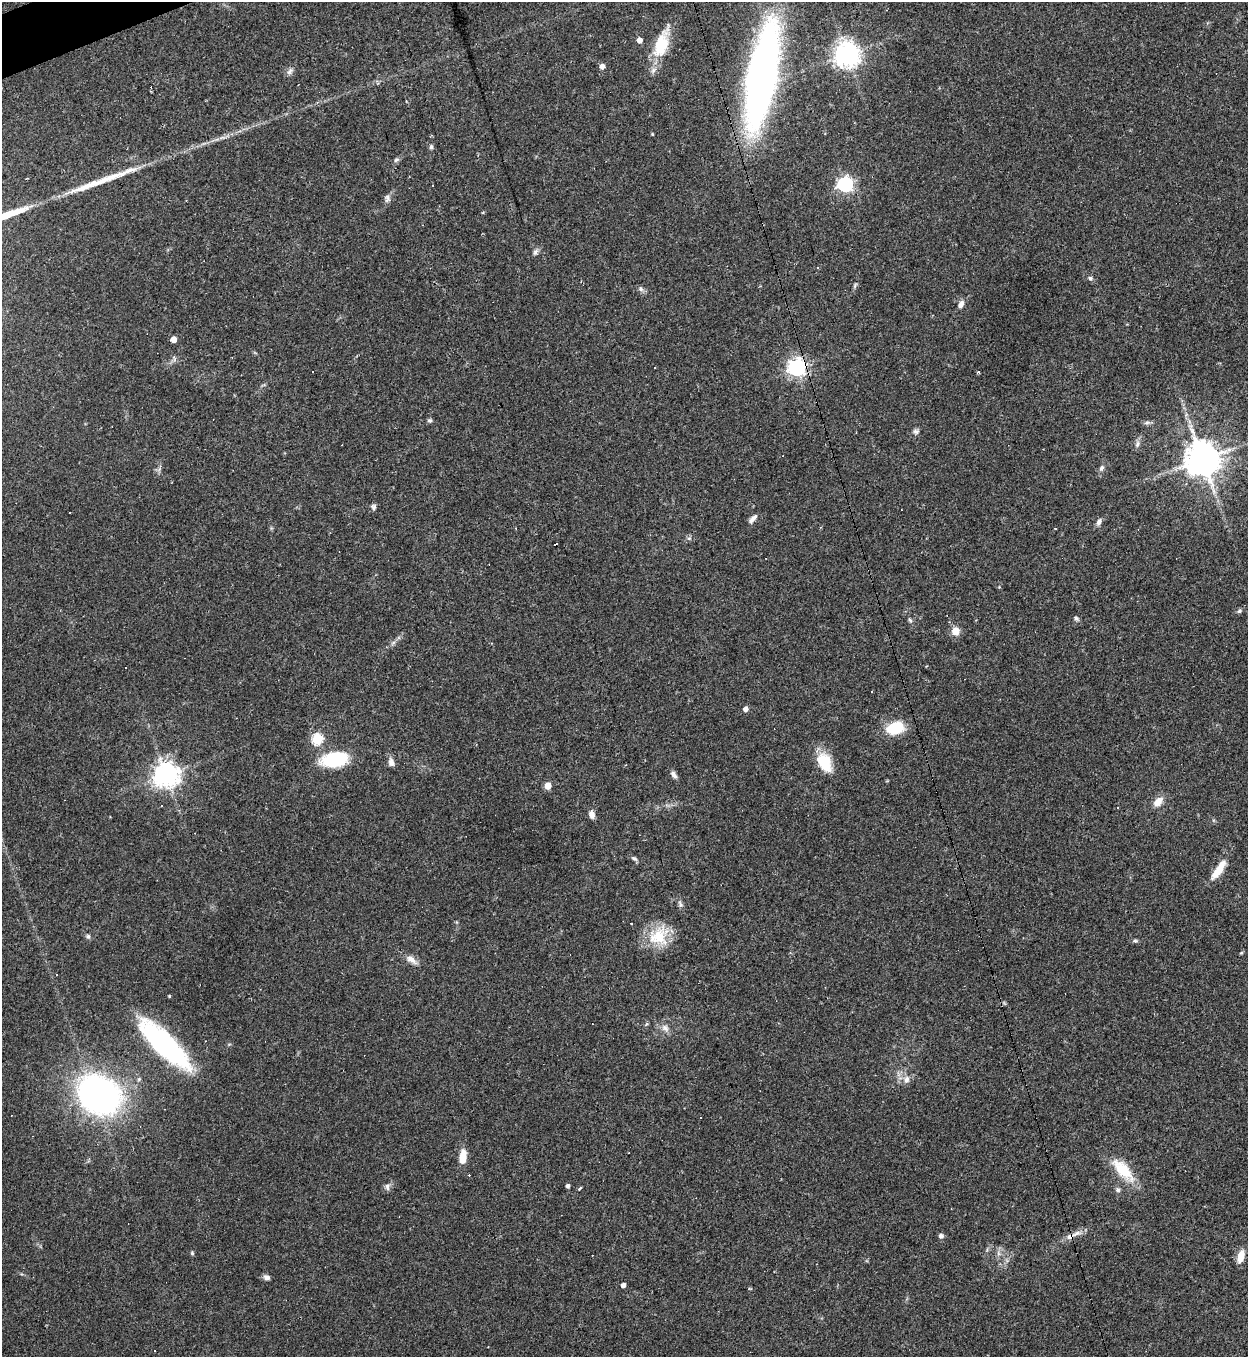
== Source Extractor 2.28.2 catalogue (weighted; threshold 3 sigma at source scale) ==
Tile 11 of 4 x 4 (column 3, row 3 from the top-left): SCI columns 2641-3886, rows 1356-2710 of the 5405 x 5420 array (HDU 1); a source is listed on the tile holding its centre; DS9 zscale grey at full resolution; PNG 1250 x 1359 px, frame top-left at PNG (2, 2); no overlay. Shown black and unused: <1% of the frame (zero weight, under 2 of 3 exposures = <1% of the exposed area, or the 3 px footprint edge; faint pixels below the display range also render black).
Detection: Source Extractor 2.28.2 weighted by HDU 2 'WHT'; one run over the whole footprint, this tile lists its part. Background 0.0432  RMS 0.005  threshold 0.0227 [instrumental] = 3 sigma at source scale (4.5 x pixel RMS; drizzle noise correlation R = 1.50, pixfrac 1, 0.05/0.05 arcsec/px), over >= 5 px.
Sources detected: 100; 21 cosmic-ray / hot-pixel residue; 1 long thin detection or spike segment (spike, bleed or trail) — not listed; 1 inside a brighter listed object's ellipse — not listed separately; the other 77 listed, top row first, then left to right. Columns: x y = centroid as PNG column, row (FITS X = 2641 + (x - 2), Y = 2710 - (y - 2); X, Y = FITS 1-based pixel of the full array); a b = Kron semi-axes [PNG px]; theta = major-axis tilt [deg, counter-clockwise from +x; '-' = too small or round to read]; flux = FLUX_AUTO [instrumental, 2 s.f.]
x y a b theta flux
639 40 4 4 - 3.9
661 44 36 15 72 21
847 54 8 8 - 520
602 66 5 5 - 3.2
290 71 11 6 55 1.9
762 77 66 18 79 420
652 134 4 3 - 0.42
431 147 7 4 82 1.1
396 160 8 6 35 1.2
845 184 6 6 - 130
387 198 13 6 80 1.9
535 252 10 6 66 1.5
818 268 4 3 - 0.65
1090 278 6 6 - 1.1
855 285 9 4 69 0.95
641 289 8 7 - 1.5
961 304 10 6 61 2.6
174 339 4 4 - 5.6
655 367 2 2 - 0.48
797 367 7 7 - 230
430 420 6 5 - 0.97
1147 423 9 4 8 1.2
916 432 9 6 -20 1.4
1137 444 9 6 66 1.8
1202 459 11 10 - 1100
1101 468 9 6 64 1.7
373 507 7 7 - 1.3
70 513 3 3 - 0.7
753 519 14 6 48 2.3
1099 522 9 5 60 2.1
689 538 7 6 - 1.1
1239 611 7 5 33 1
1076 618 7 6 - 1.1
910 620 8 5 -67 0.96
955 631 9 9 - 4.7
393 643 7 4 20 1
745 709 5 5 - 2.6
895 728 19 13 20 17
317 739 6 5 - 46
334 759 30 16 10 27
391 762 12 7 -77 2.3
824 762 21 13 -62 16
166 774 8 8 - 470
674 775 10 6 -57 1.9
548 786 5 5 - 9
1158 802 13 8 46 5.1
161 806 2 2 - 0.41
1118 807 3 3 - 6
592 814 8 6 -73 3.4
634 858 9 5 -31 1.2
1218 870 28 8 55 8.7
680 904 11 5 -55 1.4
88 936 7 5 -74 1
659 936 29 25 39 17
1135 941 6 5 - 0.88
1241 953 5 4 - 0.58
411 960 16 8 -35 3.6
169 996 3 3 - 0.64
646 1024 6 4 70 0.67
665 1028 12 9 -50 3.1
165 1045 57 17 -44 93
907 1079 11 8 76 2.8
99 1095 34 26 -34 210
11 1115 2 2 - 0.32
463 1157 14 7 85 8.6
1123 1170 35 15 -48 17
568 1186 4 4 - 1.4
387 1187 10 7 83 1.9
580 1188 5 3 - 0.49
1118 1190 7 6 - 1.3
941 1236 6 5 - 1.6
1070 1236 14 7 29 3.4
192 1253 5 5 - 0.72
998 1253 7 4 -72 1.2
1241 1256 11 6 75 7.5
267 1277 8 6 -16 1.7
623 1285 4 4 - 2.5
Overlapping masked pixels (flux is a lower limit): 2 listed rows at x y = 797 367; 1070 1236